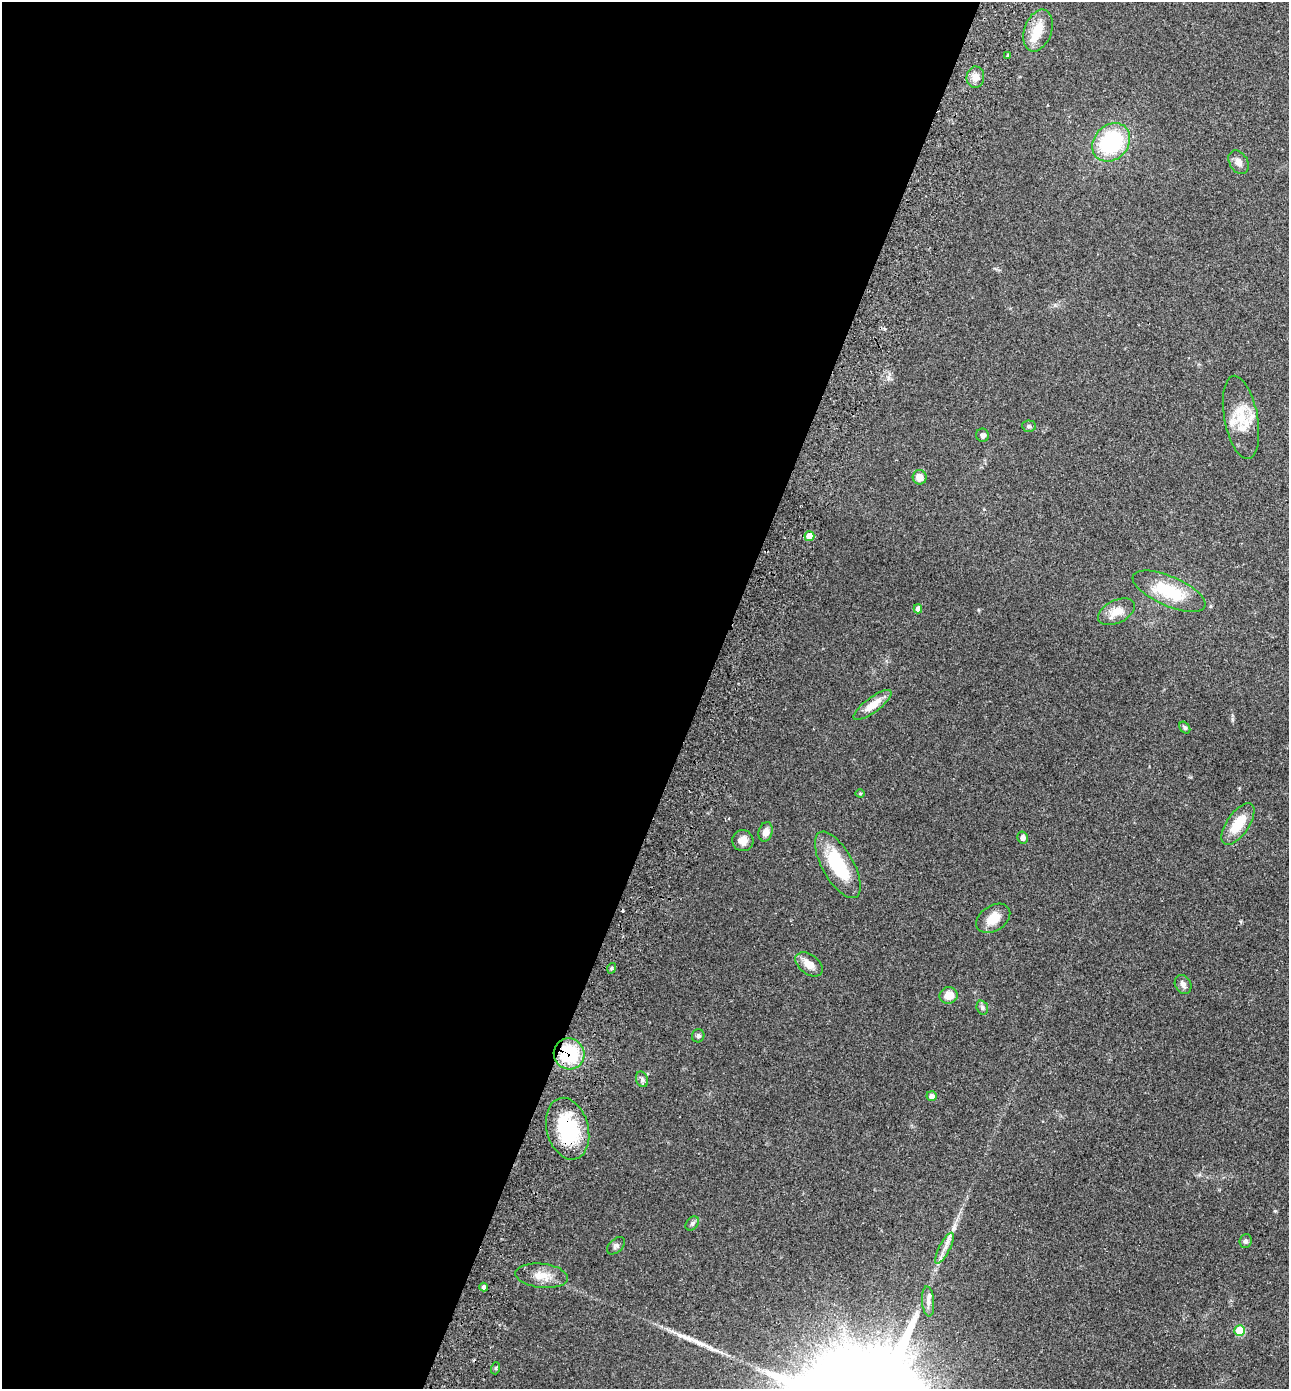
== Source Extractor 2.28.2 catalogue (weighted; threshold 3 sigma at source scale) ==
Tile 5 of 4 x 4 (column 1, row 2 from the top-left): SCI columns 196-1482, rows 2804-4190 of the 5672 x 5603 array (HDU 1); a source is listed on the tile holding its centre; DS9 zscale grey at full resolution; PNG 1291 x 1391 px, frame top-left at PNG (2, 2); each listed source drawn as its Kron ellipse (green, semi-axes under 4 px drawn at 4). Shown black and unused: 54% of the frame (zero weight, under 2 of 3 exposures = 3% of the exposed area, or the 3 px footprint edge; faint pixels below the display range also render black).
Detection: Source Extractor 2.28.2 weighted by HDU 2 'WHT'; one run over the whole footprint, this tile lists its part. Background 0.0859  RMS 0.0077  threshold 0.0346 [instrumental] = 3 sigma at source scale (4.5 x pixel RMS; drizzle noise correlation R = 1.50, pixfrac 1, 0.05/0.05 arcsec/px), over >= 5 px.
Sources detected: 47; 1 inside a brighter object's white glare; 1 cosmic-ray / hot-pixel residue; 1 long thin detection or spike segment (spike, bleed or trail) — neither listed nor drawn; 3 inside a brighter listed object's ellipse — not listed separately; the other 41 listed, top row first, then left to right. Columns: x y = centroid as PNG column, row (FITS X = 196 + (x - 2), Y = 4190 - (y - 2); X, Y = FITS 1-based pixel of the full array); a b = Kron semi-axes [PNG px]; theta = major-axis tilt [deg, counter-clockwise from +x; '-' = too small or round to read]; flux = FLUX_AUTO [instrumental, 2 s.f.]
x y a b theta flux
1038 31 21 13 70 14
1008 56 4 4 - 1.4
975 77 10 9 - 5.9
1111 142 21 17 47 65
1239 162 13 9 -60 4.2
1241 417 42 16 -79 22
1029 426 7 6 - 1.7
983 435 6 6 - 2.3
920 477 7 7 - 6
809 536 5 5 - 12
1169 591 39 14 -23 35
918 609 4 4 - 4.1
1117 612 20 11 26 10
873 705 23 7 37 11
1185 728 6 4 -51 1.5
860 793 4 4 - 0.85
1238 824 24 11 55 19
766 832 10 7 74 4.8
1023 838 6 5 - 2.7
743 841 10 10 - 5.7
838 865 37 15 -60 40
993 918 18 12 34 11
809 964 15 9 -37 7.4
612 968 5 3 - 0.91
1183 984 10 8 -62 3.2
949 995 9 8 - 8.3
982 1008 7 5 -71 1.7
698 1036 6 6 - 1.9
569 1054 15 15 - 42
642 1079 8 6 -70 1.9
931 1096 5 5 - 3.8
568 1129 31 21 -75 50
692 1223 8 5 50 1.8
1245 1241 7 6 - 2
616 1246 10 6 43 2.1
944 1248 17 5 63 5.2
542 1276 26 12 -6 11
484 1287 4 4 - 2.4
928 1301 15 6 -85 3.9
1240 1331 5 5 - 27
496 1368 6 4 72 0.88
Overlapping masked pixels (flux is a lower limit): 2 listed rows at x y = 569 1054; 568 1129